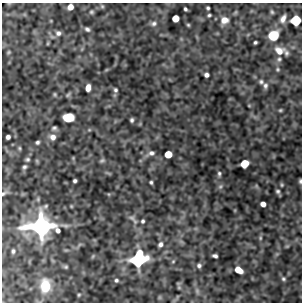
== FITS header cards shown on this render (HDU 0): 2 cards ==
NAXIS1  =                  300
NAXIS2  =                  300

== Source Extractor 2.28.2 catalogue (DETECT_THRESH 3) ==
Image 300 x 300 px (HDU 0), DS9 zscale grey, 1 PNG px = 1 image px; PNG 304 x 304 px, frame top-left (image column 1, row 300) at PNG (2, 3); no overlay
Background -0.0191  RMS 0.38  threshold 1.14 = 3 sigma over >= 5 px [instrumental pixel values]
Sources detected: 78; all 78 listed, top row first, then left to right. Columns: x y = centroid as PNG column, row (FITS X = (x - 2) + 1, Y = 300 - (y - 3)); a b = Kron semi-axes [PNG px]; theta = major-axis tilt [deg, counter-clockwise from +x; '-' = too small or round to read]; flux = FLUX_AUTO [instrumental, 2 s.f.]
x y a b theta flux
102 6 6 5 - 38
70 7 5 5 - 200
208 8 4 3 - 39
185 9 4 3 - 42
91 12 5 5 - 40
272 12 5 4 - 36
209 15 3 3 - 36
175 18 5 5 - 390
283 19 10 6 66 130
224 20 9 8 - 200
296 20 7 6 - 1200
153 23 8 6 8 76
188 25 5 4 - 31
87 29 6 4 -39 59
58 33 7 6 - 87
273 35 7 7 - 820
255 42 3 3 - 38
48 43 6 3 71 23
279 51 11 9 -12 230
9 52 5 4 - 30
286 53 6 4 -74 53
279 59 6 5 - 47
278 69 5 4 - 32
206 75 4 4 - 84
261 82 6 5 - 50
265 86 7 6 - 68
88 88 6 5 - 190
115 90 5 4 - 50
55 94 5 4 - 34
68 95 7 4 40 39
249 106 5 3 - 19
280 110 4 3 - 30
68 117 8 6 6 660
132 120 4 3 - 49
54 128 5 4 - 51
89 130 6 4 18 34
8 137 4 4 - 80
53 137 8 7 - 150
37 142 4 3 - 48
19 148 6 4 -74 33
151 153 9 6 16 99
168 154 5 5 - 470
73 158 4 4 - 23
27 159 6 5 - 47
102 160 7 4 36 45
37 161 6 4 -72 29
244 164 6 5 - 640
24 167 6 5 - 56
219 174 6 5 - 47
75 181 4 3 - 52
300 181 4 3 - 39
151 182 4 3 - 39
282 185 4 4 - 30
220 186 7 5 68 54
278 191 5 5 - 51
4 193 11 5 36 67
263 204 5 4 - 160
132 218 13 6 -33 87
143 221 5 4 - 44
41 226 16 13 0 5900
58 230 5 4 - 83
260 238 5 5 - 38
160 244 6 5 - 77
287 246 6 4 42 30
13 251 4 3 - 45
93 256 6 3 71 26
215 256 5 4 - 62
138 259 11 9 42 3300
173 261 5 4 - 28
199 265 5 5 - 62
66 267 5 4 - 37
239 270 7 5 -32 350
283 279 6 5 - 49
116 280 4 4 - 43
45 286 10 8 -89 770
179 287 5 5 - 29
197 291 6 5 - 50
79 295 4 3 - 27
At the frame edge (FLAGS 8, measured only in part): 3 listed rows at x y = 296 20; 300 181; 4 193